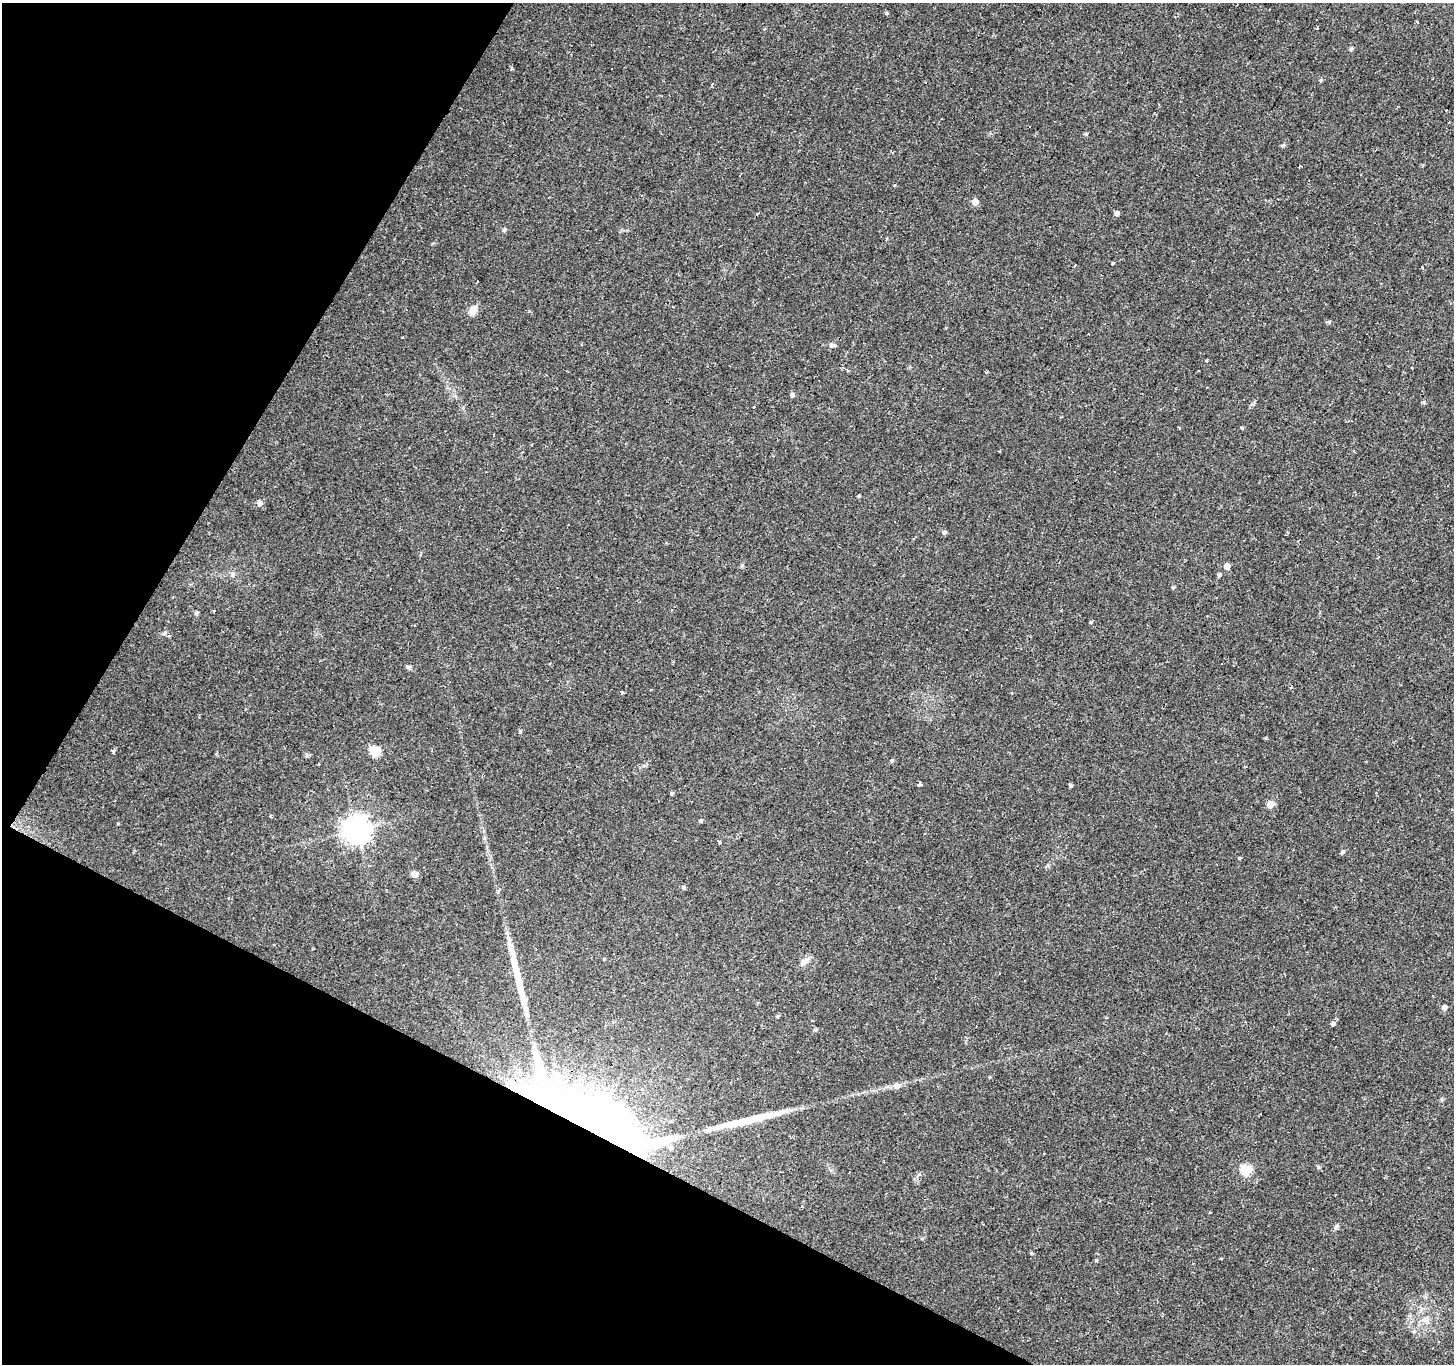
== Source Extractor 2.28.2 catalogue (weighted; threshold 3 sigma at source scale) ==
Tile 9 of 4 x 4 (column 1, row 3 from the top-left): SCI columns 4-1455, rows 1621-2982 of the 5813 x 5898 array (HDU 1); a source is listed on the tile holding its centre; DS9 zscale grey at full resolution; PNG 1456 x 1366 px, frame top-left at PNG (2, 3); no overlay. Shown black and unused: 25% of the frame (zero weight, under 2 of 3 exposures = <1% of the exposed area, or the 3 px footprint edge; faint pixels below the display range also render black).
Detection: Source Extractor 2.28.2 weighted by HDU 2 'WHT'; one run over the whole footprint, this tile lists its part. Background 0.0542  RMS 0.0044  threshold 0.0198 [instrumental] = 3 sigma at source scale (4.5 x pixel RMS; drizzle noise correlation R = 1.50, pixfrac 1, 0.0396/0.0396 arcsec/px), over >= 5 px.
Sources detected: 83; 2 inside a brighter object's white glare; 12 cosmic-ray / hot-pixel residue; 2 long thin detections or spike segments (spike, bleed or trail) — not listed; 1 inside a brighter listed object's ellipse — not listed separately; the other 66 listed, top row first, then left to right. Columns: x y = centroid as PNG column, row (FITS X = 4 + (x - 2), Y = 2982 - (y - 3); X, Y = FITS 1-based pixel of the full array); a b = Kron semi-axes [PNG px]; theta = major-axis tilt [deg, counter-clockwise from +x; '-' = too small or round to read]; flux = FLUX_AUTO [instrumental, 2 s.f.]
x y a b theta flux
886 13 3 3 - 1.8
1351 49 5 4 - 0.66
511 69 3 3 - 4.5
1320 80 6 4 88 0.49
1086 134 5 4 - 0.57
1283 145 6 4 39 0.72
894 185 5 3 - 0.48
975 202 5 5 - 3.7
1117 213 5 5 - 1.6
504 230 6 5 - 0.88
1113 263 4 3 - 0.38
1075 266 3 2 - 0.85
477 281 3 2 - 0.31
473 310 14 8 55 3.3
831 345 7 6 - 1.3
1206 361 3 3 - 0.91
987 372 4 3 - 0.52
792 395 6 5 - 1
1179 428 3 2 - 0.81
1242 428 4 4 - 0.51
493 435 4 2 - 0.3
859 496 4 3 - 0.52
259 503 6 6 - 2.1
944 532 6 5 - 1
742 566 6 4 -73 0.56
1227 566 5 4 - 3.8
233 575 8 5 -82 1.1
1219 575 5 4 - 0.96
1173 588 5 4 - 0.52
196 613 5 4 - 0.92
1091 622 4 4 - 0.47
408 667 7 5 -2 0.8
520 731 5 4 - 0.55
375 751 6 5 - 24
113 752 4 3 - 2.3
892 760 5 4 - 0.74
319 764 3 2 - 0.72
920 784 4 3 - 4
1070 786 4 4 - 0.78
672 793 4 4 - 0.69
1270 804 5 5 - 8.4
270 816 4 3 - 0.5
701 821 4 4 - 0.85
357 830 9 8 - 470
719 842 4 3 - 0.69
1342 852 5 4 - 0.85
414 874 5 5 - 5
684 887 6 4 -58 0.72
499 891 5 3 - 2.8
229 898 4 3 - 0.48
604 959 4 3 - 0.35
804 961 16 7 39 2.3
1444 1007 5 5 - 1.8
1333 1023 5 4 - 1.2
815 1030 5 3 - 0.59
990 1077 4 4 - 0.39
897 1086 9 7 5 2.5
579 1120 110 44 -18 410
709 1128 6 5 - 1.9
1318 1167 5 5 - 0.64
1246 1170 6 5 - 28
918 1174 5 4 - 1.9
1336 1227 8 4 54 0.86
1032 1253 5 4 - 0.59
1096 1260 4 4 - 0.5
1426 1319 10 9 - 2.7
Overlapping masked pixels (flux is a lower limit): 1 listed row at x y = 579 1120
Unlisted compact peaks at least as high as the median listed source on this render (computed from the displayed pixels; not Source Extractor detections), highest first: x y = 165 633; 1329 322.